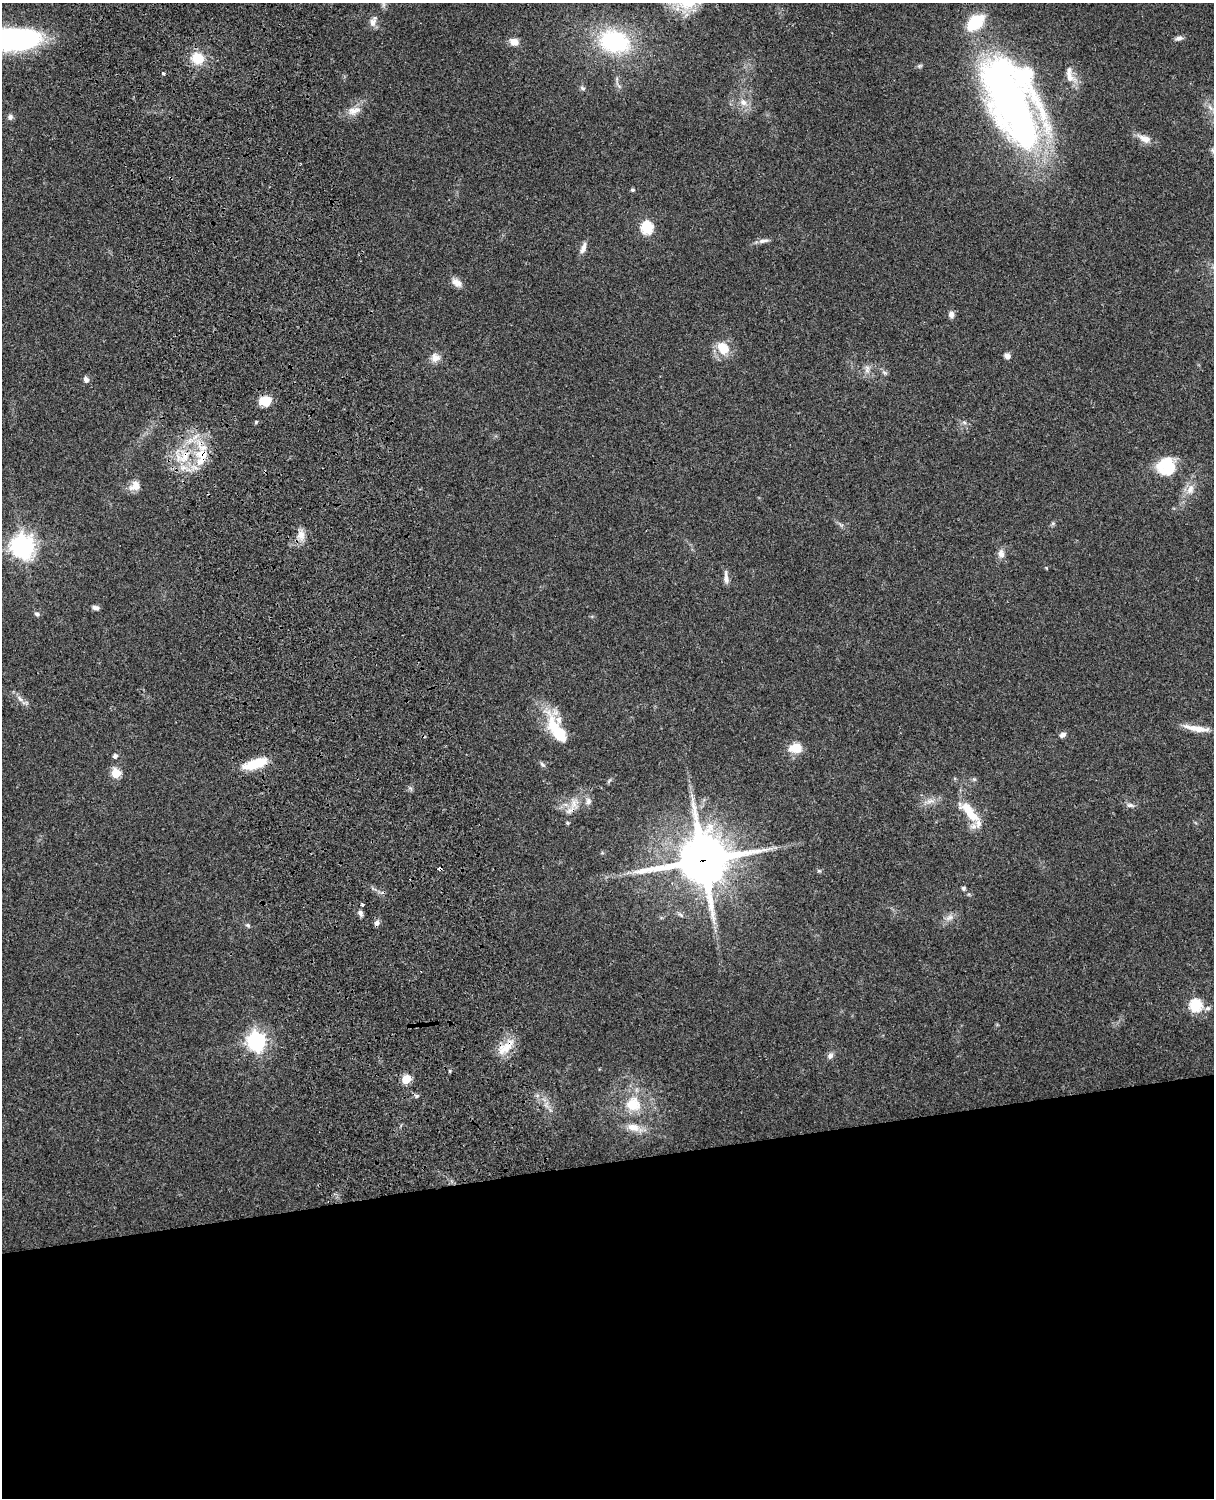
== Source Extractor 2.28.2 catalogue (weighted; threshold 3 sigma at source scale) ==
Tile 11 of 4 x 3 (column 3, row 3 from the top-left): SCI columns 2544-3755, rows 164-1659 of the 5088 x 4927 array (HDU 1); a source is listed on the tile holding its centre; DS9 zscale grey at full resolution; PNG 1216 x 1500 px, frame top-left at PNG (2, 3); no overlay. Shown black and unused: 23% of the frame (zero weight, under 3 of 4 exposures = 6% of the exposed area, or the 3 px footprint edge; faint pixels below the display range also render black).
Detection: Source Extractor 2.28.2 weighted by HDU 2 'WHT'; one run over the whole footprint, this tile lists its part. Background 0.105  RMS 0.0065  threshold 0.0293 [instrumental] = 3 sigma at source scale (4.5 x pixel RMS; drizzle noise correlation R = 1.50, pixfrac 1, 0.05/0.05 arcsec/px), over >= 5 px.
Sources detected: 87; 2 inside a brighter object's white glare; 2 cosmic-ray / hot-pixel residue — not listed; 6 inside a brighter listed object's ellipse — not listed separately; the other 77 listed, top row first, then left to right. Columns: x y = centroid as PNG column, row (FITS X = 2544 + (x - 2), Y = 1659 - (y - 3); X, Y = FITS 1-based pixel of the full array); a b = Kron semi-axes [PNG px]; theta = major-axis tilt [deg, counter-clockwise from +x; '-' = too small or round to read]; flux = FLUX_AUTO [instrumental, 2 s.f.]
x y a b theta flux
373 22 14 8 67 3.8
975 22 14 9 41 38
1179 38 10 6 10 2.2
11 39 52 20 0 140
614 41 35 25 -16 65
514 42 11 9 -20 5
197 58 12 11 - 15
163 73 3 3 - 4.8
1069 77 20 12 -43 6.9
582 88 8 5 -28 1.3
743 102 11 8 -53 4.5
1012 103 84 37 -64 420
1210 107 12 5 -50 2.7
354 111 20 10 14 7
10 117 7 6 - 2.4
1145 139 19 9 -23 6.1
632 190 4 4 - 1.1
647 227 6 6 - 64
763 241 14 6 8 3
583 248 15 7 70 3.8
457 283 16 9 -40 4.4
951 314 8 6 85 2.9
723 348 20 15 -53 12
1007 356 6 5 - 3.7
435 358 13 11 -2 4.9
867 367 10 6 -49 2.5
885 373 8 5 -31 1.4
86 380 7 6 - 2.4
265 401 12 9 3 13
256 422 4 4 - 0.88
202 456 35 18 89 25
1167 466 21 20 - 25
135 486 15 11 33 5.8
1190 489 15 9 72 6
1053 523 6 4 19 1
301 535 16 9 -82 5.7
23 546 8 8 - 520
1001 553 13 8 -84 3.9
1046 568 5 3 - 0.53
726 578 17 6 -86 3.5
95 608 9 5 -12 2.2
37 614 7 5 -41 1.6
20 699 9 5 -54 2.5
1196 728 34 7 -9 9.1
560 735 34 17 -57 19
1062 735 7 5 37 2.8
795 748 11 8 4 15
115 756 5 5 - 2.3
255 764 28 10 17 19
542 764 8 5 -41 1.4
116 773 5 5 - 31
974 779 6 5 - 1.1
609 781 9 3 45 0.99
929 801 11 5 26 3.2
1130 805 11 5 -10 2.2
570 810 21 7 33 6
969 812 34 12 -49 17
567 823 5 4 - 0.89
703 860 19 18 - 2700
439 869 4 3 - 4.4
819 871 6 5 - 0.92
963 888 6 5 - 1.1
362 905 3 3 - 1.6
360 913 8 6 -71 2
949 918 13 7 31 3.6
248 925 7 5 -39 1.2
1195 1005 6 6 - 63
1208 1008 8 6 15 2
256 1041 7 7 - 290
506 1047 30 12 40 12
830 1056 9 7 41 2.4
450 1071 5 3 - 0.7
406 1079 5 5 - 26
416 1096 7 5 -1 1.3
546 1104 8 4 45 1.6
633 1104 22 20 -4 20
633 1127 17 10 -12 8.1
Overlapping masked pixels (flux is a lower limit): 6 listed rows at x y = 202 456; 255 764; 570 810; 703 860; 439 869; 506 1047
Isophote crosses this tile's border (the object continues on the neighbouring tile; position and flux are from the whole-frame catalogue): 1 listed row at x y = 11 39